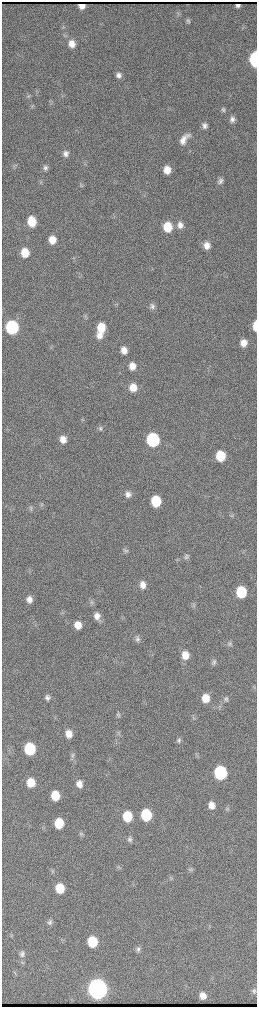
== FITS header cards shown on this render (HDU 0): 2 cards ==
NAXIS1  =                  510 / length of data axis 1
NAXIS2  =                 2010 / length of data axis 2

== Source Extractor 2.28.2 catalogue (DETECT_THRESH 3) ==
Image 510 x 2010 px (HDU 0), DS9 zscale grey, zoomed out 1/2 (1 PNG px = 2 x 2 image px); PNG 259 x 1009 px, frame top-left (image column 2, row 2010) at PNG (2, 2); no overlay
Background 3690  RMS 41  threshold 122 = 3 sigma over >= 5 px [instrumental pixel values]
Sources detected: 85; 2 cannot appear on this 1/2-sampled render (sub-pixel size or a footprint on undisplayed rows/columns) and are not listed; the other 83 listed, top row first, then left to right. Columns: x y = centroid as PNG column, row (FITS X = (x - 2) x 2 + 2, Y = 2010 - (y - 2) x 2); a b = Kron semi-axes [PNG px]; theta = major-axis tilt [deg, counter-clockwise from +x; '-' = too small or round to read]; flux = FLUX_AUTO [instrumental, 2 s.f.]
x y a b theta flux
188 20 6 5 - 1.9e+04
72 44 9 7 -75 7.6e+04
255 59 9 4 -89 1.1e+06
119 75 7 7 - 4.1e+04
28 96 6 5 - 1.6e+04
32 107 6 4 88 1.5e+04
223 109 6 5 - 1.9e+04
232 119 7 6 - 3.8e+04
205 126 7 6 - 3.7e+04
184 139 14 6 51 8.3e+04
65 154 7 6 - 3.5e+04
45 167 7 5 86 2.6e+04
167 170 8 7 - 9.5e+04
220 181 8 6 79 3.1e+04
32 221 8 7 - 2.0e+05
180 225 9 7 -80 5.1e+04
167 227 8 7 - 2.1e+05
52 240 8 7 - 9.5e+04
207 245 9 7 -82 7.3e+04
25 253 8 7 - 1.5e+05
152 306 8 6 -76 2.9e+04
255 326 9 4 -89 1.1e+05
12 327 8 7 - 1.2e+06
101 327 10 7 89 1.7e+05
99 335 8 7 - 6.5e+04
243 343 7 7 - 7.8e+04
124 350 7 6 - 6.7e+04
132 366 7 6 - 7.6e+04
133 387 8 7 - 1.1e+05
101 428 7 5 -85 2.0e+04
63 439 7 7 - 7.6e+04
153 440 8 7 - 1.2e+06
220 456 8 7 - 3.2e+05
128 494 7 7 - 4.4e+04
156 501 8 7 - 3.4e+05
42 504 7 3 78 1.4e+04
31 508 7 5 -79 1.9e+04
231 515 6 4 -64 1.4e+04
125 550 7 6 - 1.9e+04
186 557 8 6 85 2.4e+04
143 585 8 6 -81 6.3e+04
241 592 8 7 - 4.0e+05
29 599 8 6 -83 5.3e+04
92 603 7 4 -54 1.8e+04
97 616 9 7 -81 6.2e+04
78 625 7 7 - 1.0e+05
137 639 8 6 -64 2.8e+04
230 644 7 6 - 2.3e+04
185 655 9 8 - 1.1e+05
214 662 8 6 79 2.7e+04
47 698 7 6 - 3.0e+04
206 698 8 7 - 1.3e+05
226 699 8 6 76 2.1e+04
119 715 6 3 31 1.3e+04
194 718 6 4 -22 1.2e+04
69 734 8 7 - 8.1e+04
179 740 7 6 - 2.1e+04
30 749 8 7 - 5.5e+05
72 755 7 5 -59 2.0e+04
220 773 8 7 - 1.1e+06
31 782 8 6 -82 1.5e+05
79 784 7 6 - 6.3e+04
55 796 7 6 - 2.0e+05
211 805 7 6 - 7.4e+04
227 809 7 5 -21 1.6e+04
146 815 8 7 - 5.1e+05
127 816 8 7 - 2.9e+05
59 823 8 7 - 2.5e+05
81 834 6 5 - 1.6e+04
129 839 8 6 -89 2.6e+04
119 867 5 3 - 1.2e+04
190 870 7 4 -2 1.4e+04
172 878 6 2 -62 8.7e+03
60 888 8 7 - 2.1e+05
50 922 7 6 - 2.5e+04
11 936 4 2 - 6.8e+03
92 942 8 7 - 3.3e+05
138 949 7 6 - 2.4e+04
22 954 9 7 -84 3.7e+04
15 974 5 3 - 1.0e+04
97 989 10 8 -86 1.1e+07
254 991 7 6 - 2.1e+04
203 996 6 5 - 6.8e+04
At the frame edge (FLAGS 8, measured only in part): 3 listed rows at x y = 255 59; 255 326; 254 991
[2 sub-pixel or undisplayed-footprint detections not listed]